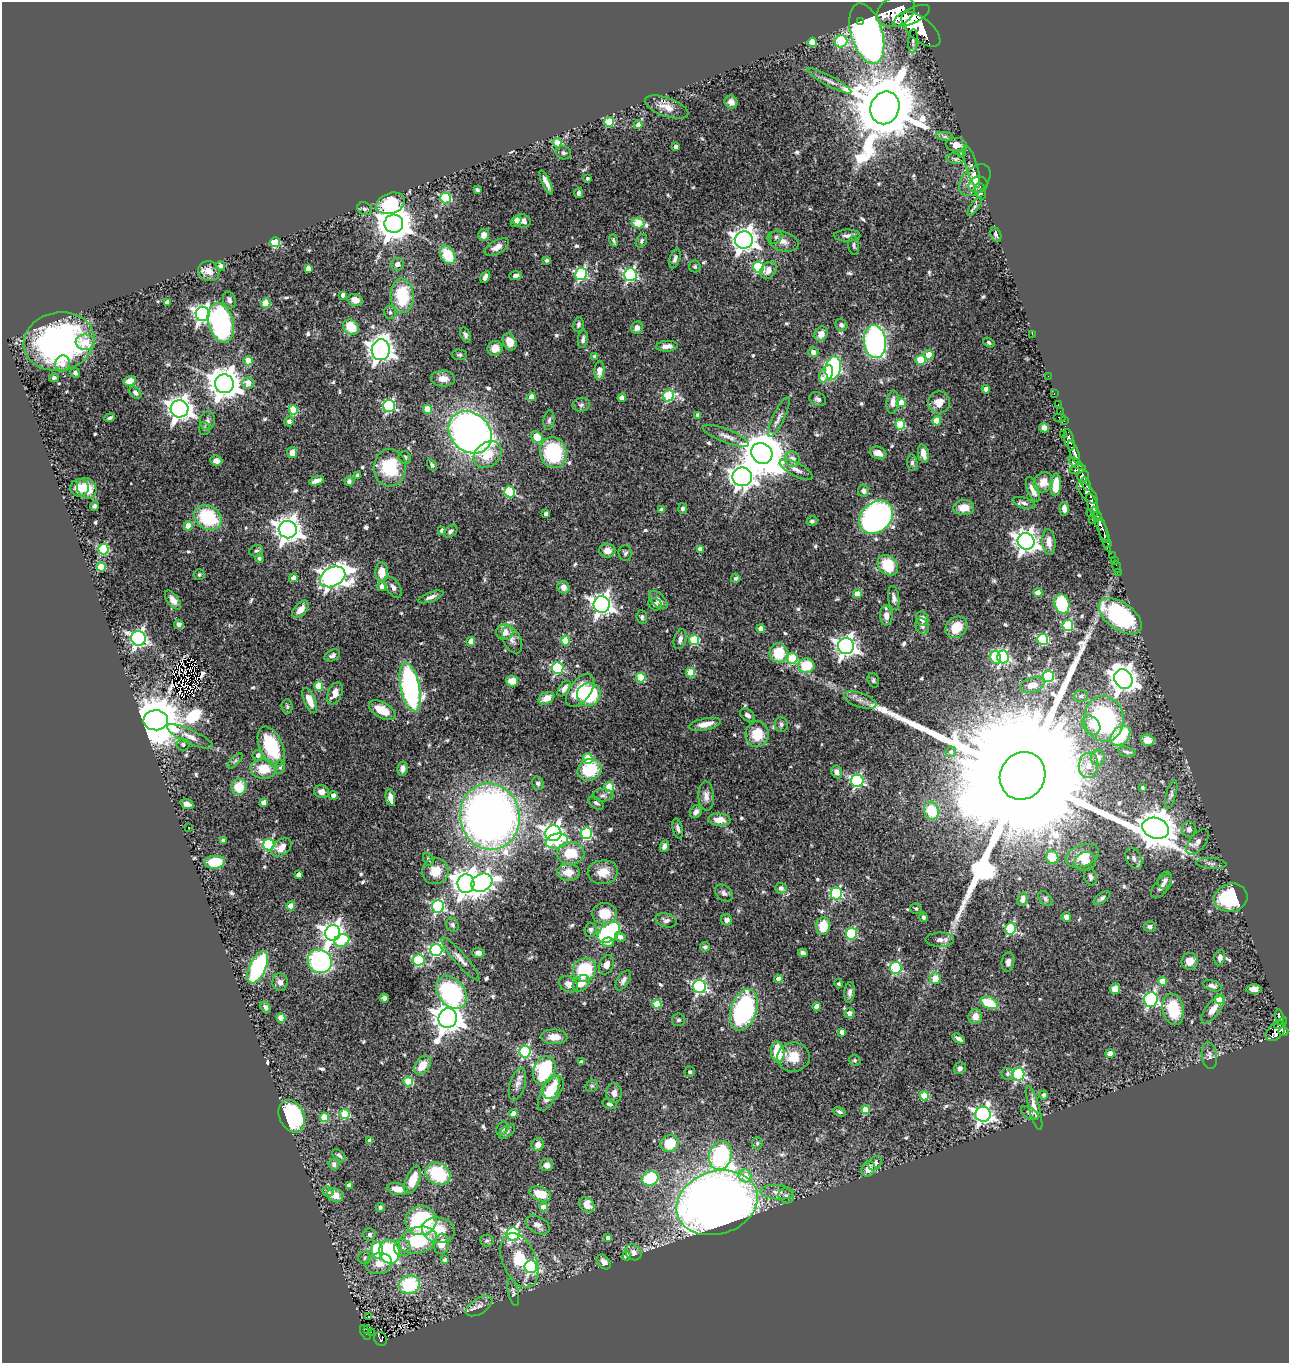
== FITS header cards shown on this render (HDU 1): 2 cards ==
NAXIS1  =                 1287
NAXIS2  =                 1361

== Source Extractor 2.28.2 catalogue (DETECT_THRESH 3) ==
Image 1287 x 1361 px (HDU 1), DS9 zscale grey, 1 PNG px = 1 image px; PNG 1291 x 1365 px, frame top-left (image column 1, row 1361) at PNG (2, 2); each listed source drawn as its Kron ellipse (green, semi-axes under 4 px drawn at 4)
Background 1.17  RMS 0.028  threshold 0.0836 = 3 sigma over >= 5 px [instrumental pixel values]
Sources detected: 622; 3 with non-positive FLUX_AUTO (blend fragments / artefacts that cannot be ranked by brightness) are neither listed nor drawn; of the other 619, the 500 brightest by FLUX_AUTO listed and drawn (119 fainter detections omitted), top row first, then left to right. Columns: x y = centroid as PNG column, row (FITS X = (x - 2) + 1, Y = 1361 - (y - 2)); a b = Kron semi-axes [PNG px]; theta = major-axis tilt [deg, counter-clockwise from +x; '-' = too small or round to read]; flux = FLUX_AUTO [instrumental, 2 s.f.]
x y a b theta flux
896 11 20 14 26 9500
912 16 19 8 25 6600
860 21 3 3 - 33
921 29 23 11 -40 9800
867 34 31 15 -73 1000
841 41 6 6 - 160
913 41 12 5 87 6.9
812 42 5 4 - 41
829 81 24 5 -28 12
731 102 7 6 - 12
667 107 23 9 -19 20
885 108 17 14 68 26000
609 122 5 4 - 81
638 125 4 4 - 8.9
945 136 8 4 -8 4.2
557 143 4 4 - 42
956 145 10 7 -6 14
676 147 4 4 - 8.7
563 153 8 6 -22 4.6
962 154 4 3 - 7
956 159 9 5 -12 4.2
972 167 22 5 -73 10
587 179 3 3 - 3.6
975 180 19 12 46 28
546 182 13 3 -65 11
978 185 9 8 - 7
477 190 4 3 - 4
981 191 8 5 -76 6.6
579 193 5 4 - 5.8
446 198 5 5 - 130
391 203 15 10 21 120
975 206 11 4 54 4
365 209 7 6 - 4.6
516 221 6 4 53 14
522 221 8 6 -11 12
638 223 6 5 - 91
394 224 9 9 - 4700
483 235 6 5 - 11
996 235 8 5 -66 4.7
847 236 13 6 1 8.4
776 237 7 6 - 4.8
613 240 6 3 -71 3.9
744 240 9 8 - 1800
641 241 7 5 60 4.1
783 241 16 9 -18 15
275 242 5 5 - 120
854 246 9 5 -83 5.2
497 247 13 6 29 13
448 255 10 7 -59 63
675 258 10 5 74 6.4
547 260 4 4 - 3.4
397 264 6 6 - 8.5
220 266 5 4 - 7.3
695 266 6 6 - 3.6
759 267 6 5 - 160
308 269 4 4 - 13
768 270 9 7 50 13
209 271 11 10 - 19
581 274 6 6 - 280
630 275 6 6 - 350
516 276 6 4 4 7.7
485 277 6 4 61 8.1
343 295 4 4 - 8.9
402 296 17 11 -87 97
229 300 8 6 -73 6.4
355 300 8 6 -15 17
167 302 4 4 - 13
266 303 5 4 - 56
390 313 7 6 - 4.9
203 314 7 7 - 780
221 323 20 12 -75 360
578 325 7 5 81 5.6
841 325 6 5 - 5.9
351 327 8 7 - 46
637 328 6 5 - 11
821 334 7 6 - 15
1032 334 2 2 - 81
465 335 8 5 -65 5.8
583 339 9 5 80 5.7
59 341 35 29 12 480
85 342 10 8 -7 25
510 342 9 6 -67 19
875 342 16 11 -82 480
989 343 6 4 -34 3.4
667 346 11 5 3 13
495 348 8 7 - 19
381 350 10 9 - 1600
813 352 5 4 - 13
459 355 7 5 -2 3.9
929 355 5 4 - 37
594 356 4 4 - 4.1
921 360 5 5 - 71
248 361 4 4 - 37
62 364 8 7 - 15
833 368 11 7 80 410
599 371 9 5 84 15
75 373 5 4 - 5.6
826 374 9 6 56 23
1048 376 2 2 - 16
54 378 5 4 - 4.4
443 379 12 8 -2 17
130 381 6 4 15 23
248 383 6 5 - 25
224 384 9 9 - 3700
986 389 4 4 - 19
135 393 7 5 -46 6.1
1054 394 3 2 - 34
668 396 6 5 - 160
531 397 4 4 - 22
622 398 4 4 - 22
818 399 9 6 -23 5.9
893 402 12 6 83 13
939 402 11 11 - 24
901 403 4 4 - 32
581 405 9 7 12 5.3
1058 405 3 2 - 35
389 406 6 6 - 280
180 409 9 8 - 1800
428 409 4 4 - 41
293 410 5 4 - 74
1060 411 2 2 - 22
697 415 4 3 - 6.9
779 417 22 5 65 11
1060 417 6 2 0 75
110 418 5 3 - 3.5
549 420 10 5 83 5.4
207 421 9 7 82 6.8
289 421 5 5 - 8.1
937 421 4 4 - 47
1064 421 2 2 - 20
900 425 5 5 - 97
204 428 6 5 - 4.7
1044 428 5 4 - 10
470 432 23 19 -42 1200
1063 434 3 2 - 33
726 436 24 6 -21 16
537 437 6 5 - 67
1069 440 11 5 -74 2000
553 452 16 13 -75 160
1074 452 12 4 -69 2000
292 453 5 5 - 16
762 453 11 10 - 8300
878 453 8 6 -20 16
923 453 9 5 -76 17
488 454 15 12 40 46
405 457 7 6 - 5.2
792 459 8 7 - 17
216 461 6 5 - 8.8
912 463 8 5 -84 5.1
1076 463 8 4 -37 680
432 465 6 4 -56 3.9
390 468 19 16 87 99
1078 469 8 4 10 730
796 470 18 6 -27 11
1083 475 6 6 - 960
358 476 4 4 - 9.1
742 477 9 9 - 1300
316 481 8 4 18 12
349 481 4 4 - 5.2
1043 482 10 9 - 20
1086 484 7 3 -72 570
1056 485 11 5 86 30
79 488 9 8 - 28
87 488 11 9 -55 39
1033 489 13 5 -69 15
863 491 6 5 - 7.9
509 492 5 5 - 170
1087 493 14 6 -48 1700
1024 503 12 5 -17 7
1092 505 12 5 -70 3300
94 506 5 4 - 4.3
964 507 10 7 5 27
683 508 5 4 - 5.6
1064 509 7 4 -86 8.1
661 510 4 4 - 7.6
546 514 4 3 - 6.7
1091 514 3 3 - 130
1097 516 5 3 - 560
208 517 14 11 -31 120
876 517 19 14 43 780
1092 520 3 2 - 44
812 521 5 4 - 4.6
1100 525 19 4 -69 1600
188 526 4 4 - 28
288 530 9 8 - 2100
442 531 4 4 - 11
450 531 8 5 42 4.9
1104 535 18 3 -73 500
1026 541 8 8 - 1500
1049 542 13 6 -86 13
1108 543 3 3 - 210
103 549 5 5 - 160
701 549 4 4 - 18
607 550 8 7 - 17
256 551 7 5 22 4
625 553 8 6 -82 4.4
1112 556 2 2 - 12
259 558 4 4 - 3.8
1114 561 2 2 - 16
888 565 11 9 -45 65
1116 566 6 2 -72 17
101 567 5 4 - 62
382 572 10 6 -89 27
1118 572 2 2 - 9.3
199 574 5 5 - 4.2
333 577 13 9 28 1600
293 578 4 4 - 16
736 578 5 4 - 4.6
382 586 5 5 - 18
393 587 12 6 -57 8.6
563 587 6 6 - 14
1038 593 4 4 - 32
857 594 4 4 - 28
431 597 13 5 20 8.5
894 598 12 5 -82 7.1
173 600 11 6 -54 12
658 600 11 6 -45 11
655 604 7 6 - 5.7
1062 604 10 7 -74 110
602 605 8 8 - 1200
301 609 10 6 49 17
886 615 10 6 -88 12
1120 616 24 13 -36 260
642 617 7 5 -83 4.2
922 619 7 6 - 11
179 624 5 4 - 6.4
922 626 8 6 -67 6.1
1068 626 5 5 - 160
956 627 12 10 40 40
761 629 4 4 - 22
505 632 8 8 - 17
138 638 7 7 - 620
680 639 10 6 74 9.4
1043 639 5 5 - 170
512 640 14 8 -64 10
694 640 5 5 - 110
471 641 4 4 - 19
565 641 5 4 - 65
846 646 8 8 - 1200
779 653 9 9 - 58
332 655 8 5 27 5.8
996 657 7 5 -78 120
1003 657 6 6 - 320
792 658 5 5 - 100
806 666 8 7 - 66
558 668 6 5 - 230
691 673 5 4 - 78
641 677 5 4 - 91
1048 677 5 5 - 180
1123 679 10 9 - 2100
873 680 7 5 -73 4.5
512 681 6 5 - 22
1032 685 12 7 16 20
319 686 5 4 - 63
410 687 24 9 -78 490
564 689 9 5 55 9.9
580 691 19 10 55 65
335 693 12 7 66 18
589 694 12 11 - 160
1081 696 7 6 - 4.4
546 698 8 5 27 22
860 700 17 7 -19 13
310 701 13 5 -67 23
287 707 7 5 -86 4.1
382 710 14 7 -30 30
747 715 8 5 -36 8.3
1104 719 23 20 -82 260
156 720 12 10 2 13000
705 724 16 6 11 20
781 724 7 6 - 5.3
1091 725 10 8 -49 17
757 734 13 11 85 50
190 736 25 7 -25 19
1120 736 11 8 47 87
1148 740 7 5 -16 19
183 744 6 6 - 4.5
271 747 21 11 -67 120
951 752 5 5 - 5.1
1127 752 9 5 -14 3.9
258 755 5 5 - 8.9
1098 758 8 7 - 11
588 759 5 5 - 90
235 761 10 4 45 4.1
1088 765 13 9 83 19
280 767 7 4 78 3.9
264 769 13 10 -2 47
403 769 7 5 80 9.2
590 770 12 10 27 82
837 772 6 5 - 10
1022 776 24 22 59 230000
857 781 6 6 - 330
538 783 7 6 - 5.3
239 787 8 7 - 50
609 787 5 4 - 75
1142 788 4 3 - 3.9
321 792 7 6 - 14
1171 794 15 5 74 6.6
333 795 4 4 - 11
603 795 10 6 -2 6.2
706 796 15 8 -88 13
390 798 8 4 -79 15
263 802 4 4 - 12
596 803 8 5 -37 4.9
187 804 7 4 -18 11
932 811 9 7 -76 59
696 812 6 5 - 8.6
490 816 33 30 -81 1600
719 820 11 6 -3 22
188 827 3 3 - 6.9
1155 828 13 10 -19 6100
678 829 10 5 -77 6.4
1189 829 8 7 - 7.1
553 833 8 8 - 1200
586 833 6 5 - 230
224 841 4 3 - 7.7
557 841 11 7 11 53
1198 842 15 8 51 12
269 845 5 5 - 260
664 846 6 4 66 6.6
281 847 11 7 38 22
571 853 14 11 1 51
1082 856 17 11 20 32
1052 857 7 6 - 41
1134 858 11 7 -62 11
428 859 7 5 -63 3.9
1085 861 11 9 26 13
215 862 10 6 3 64
1211 864 15 5 -4 7.3
435 871 13 13 - 29
568 872 11 8 -1 29
603 872 15 12 7 29
298 875 4 4 - 10
1091 877 9 6 -73 6.2
1165 880 9 6 65 7.2
482 883 11 8 30 790
466 884 9 8 - 2300
1162 886 14 7 51 9.9
781 888 6 5 - 6.4
724 893 10 7 -40 7.5
836 893 6 6 - 240
1045 898 8 6 -51 4.7
1102 898 10 5 38 5.6
1231 898 17 14 15 140
1022 899 7 5 80 7.2
291 906 4 4 - 35
438 906 6 6 - 290
916 909 5 5 - 3.8
605 914 12 10 2 38
923 917 5 4 - 4.4
1066 917 5 5 - 8.3
666 920 11 6 -17 7.4
727 920 6 5 - 7.1
452 925 7 6 - 5.1
823 926 9 7 80 47
1150 927 6 5 - 5.3
1010 929 6 5 - 190
591 930 7 6 - 4.7
609 932 13 8 41 220
333 933 8 7 - 1400
851 934 6 5 - 160
620 937 5 4 - 9.2
342 940 7 6 - 68
940 940 14 7 0 12
608 942 6 5 - 8.8
705 947 5 4 - 4.5
436 950 6 6 - 300
478 953 6 5 - 10
803 953 5 4 - 7.7
1220 958 8 5 79 7.7
460 959 28 6 -49 15
418 960 6 6 - 180
320 961 12 11 - 510
1190 961 8 8 - 17
1008 962 10 6 83 8.1
606 965 10 7 69 15
258 967 17 8 65 190
896 968 6 6 - 210
584 970 12 11 - 100
935 978 5 5 - 31
778 979 4 4 - 19
623 980 11 5 58 8.1
1163 981 4 4 - 31
280 982 9 7 -83 9.8
581 983 9 7 41 22
568 984 10 7 -35 16
839 984 4 4 - 4
699 986 6 6 - 410
1212 986 10 5 -16 6.9
1115 989 5 5 - 28
1254 989 7 4 -1 15
451 992 18 13 -51 270
850 992 10 5 85 7.7
384 998 4 4 - 5.2
1151 999 7 6 - 390
1220 999 5 4 - 69
989 1003 9 5 -22 58
657 1004 4 4 - 64
817 1006 4 4 - 17
266 1007 6 4 -55 5.5
1173 1009 16 10 -78 75
744 1010 21 12 72 280
1212 1010 16 7 53 22
849 1013 5 4 - 13
975 1016 7 7 - 15
1279 1017 8 3 -79 360
281 1018 4 4 - 35
448 1018 10 9 - 3100
678 1020 6 6 - 4.1
1280 1023 7 3 38 360
1276 1031 12 7 47 1300
842 1032 4 4 - 15
1283 1032 5 4 - 560
554 1037 13 7 -1 25
959 1039 7 3 -31 8.5
525 1051 6 5 - 210
778 1052 10 6 -84 74
1110 1054 4 4 - 35
1209 1055 13 7 -82 9
793 1057 16 14 8 36
855 1060 6 5 - 3.7
581 1062 4 3 - 4.6
423 1065 10 7 54 32
960 1068 6 5 - 6
544 1070 15 10 68 160
690 1072 5 5 - 5
1007 1074 6 6 - 4.4
1018 1074 6 6 - 310
408 1082 5 4 - 81
517 1084 17 7 73 12
592 1086 7 5 40 3.4
553 1087 13 9 59 38
549 1093 19 7 65 60
614 1093 10 8 -90 13
1043 1095 4 4 - 6.2
924 1096 5 4 - 64
610 1104 7 5 -14 4.7
1034 1108 22 5 -75 19
865 1110 4 4 - 48
839 1112 6 4 -22 5
1030 1113 10 5 -33 4.7
345 1114 5 4 - 100
513 1114 4 4 - 27
983 1114 7 7 - 740
292 1116 17 12 -65 190
324 1117 5 4 - 87
502 1129 7 5 57 4.7
507 1132 9 5 38 4.5
370 1141 4 4 - 11
757 1143 6 5 - 3.5
670 1144 9 8 - 45
538 1145 6 6 - 15
339 1155 8 4 -38 4
720 1155 14 11 74 200
875 1163 8 6 51 6.8
334 1164 5 5 - 6.6
546 1165 6 6 - 12
868 1169 8 6 63 19
438 1174 13 10 -29 120
745 1176 6 6 - 29
650 1178 8 7 - 130
413 1180 14 6 67 38
349 1185 4 4 - 11
397 1189 11 6 -11 20
328 1191 5 5 - 6.4
777 1192 17 7 -4 14
540 1194 11 6 -19 37
335 1195 8 6 -17 20
786 1196 8 7 - 7.6
717 1203 41 31 17 2400
587 1205 8 6 -45 24
380 1207 4 4 - 5.5
544 1207 4 4 - 21
421 1220 16 14 1 210
538 1225 13 8 -28 9.8
438 1230 16 12 -12 43
370 1234 6 6 - 4.9
513 1234 6 6 - 400
608 1238 4 4 - 9.4
418 1240 19 13 15 110
487 1241 7 6 - 3.8
441 1244 10 8 82 25
402 1248 9 8 - 9.6
377 1250 8 6 -80 110
389 1252 12 10 -71 220
633 1252 9 7 -43 9.4
626 1256 4 4 - 11
365 1258 6 6 - 4.7
444 1260 4 4 - 6
519 1260 28 17 -67 69
604 1262 8 6 -47 11
379 1263 13 10 10 26
531 1267 6 6 - 290
409 1285 10 9 - 140
513 1292 14 5 -77 5.3
479 1306 15 7 33 11
368 1317 3 2 - 4.6
367 1330 3 3 - 40
365 1332 8 3 -63 170
371 1332 2 2 - 12
381 1339 7 6 - 250
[119 fainter detections neither listed nor drawn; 3 non-positive-flux detections neither listed nor drawn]